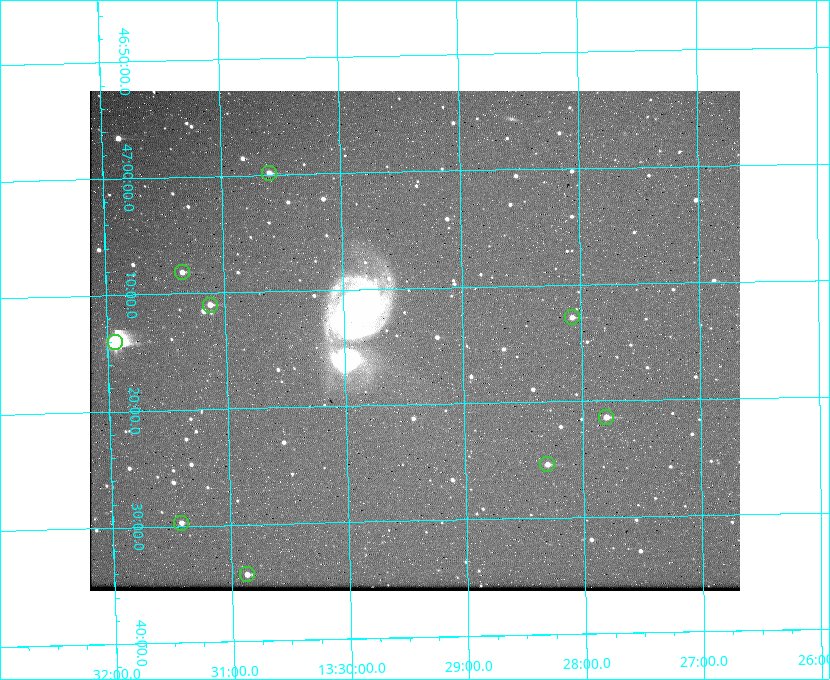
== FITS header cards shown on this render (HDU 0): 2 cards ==
NAXIS1  =                 650 / Width of table row in bytes
NAXIS2  =                 500 / Number of rows in table

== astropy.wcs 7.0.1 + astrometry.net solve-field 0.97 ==
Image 650 x 500 px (HDU 0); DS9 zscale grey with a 90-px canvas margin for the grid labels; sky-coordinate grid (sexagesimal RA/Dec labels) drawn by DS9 from the SOLVED WCS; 9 Tycho-2 reference stars matched to detected sources circled (green)
Header WCS: none
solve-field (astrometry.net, Tycho-2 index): SOLVED blind (the file carries no WCS)
Solved WCS: RA---TAN-SIP/DEC--TAN-SIP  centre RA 13:29:24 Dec +47:15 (202.35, +47.24 deg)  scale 5.16 arcsec/px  FOV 55.9' x 43.0'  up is -179 deg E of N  parity flipped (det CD > 0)
(file carries no celestial WCS; the grid is the blind solution)
Tycho-2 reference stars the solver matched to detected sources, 9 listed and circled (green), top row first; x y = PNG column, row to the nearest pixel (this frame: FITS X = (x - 90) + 1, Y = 500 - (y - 91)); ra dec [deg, ICRS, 3 dp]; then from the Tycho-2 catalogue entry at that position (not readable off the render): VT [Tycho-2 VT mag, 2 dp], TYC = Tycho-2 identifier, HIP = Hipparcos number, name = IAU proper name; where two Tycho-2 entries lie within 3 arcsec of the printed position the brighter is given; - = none
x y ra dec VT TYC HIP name
269 173 202.650 +46.997 11.60 3463-582-1 - -
182 272 202.838 +47.136 11.39 3463-587-1 - -
210 305 202.781 +47.184 11.31 3463-58-1 - -
572 317 202.019 +47.213 11.90 3460-642-1 - -
115 342 202.984 +47.234 7.09 3463-284-1 66004 -
606 417 201.950 +47.357 10.79 3460-683-1 - -
547 464 202.077 +47.423 11.18 3460-285-1 - -
181 523 202.854 +47.495 11.88 3463-464-1 - -
247 574 202.718 +47.571 11.65 3466-1146-1 - -